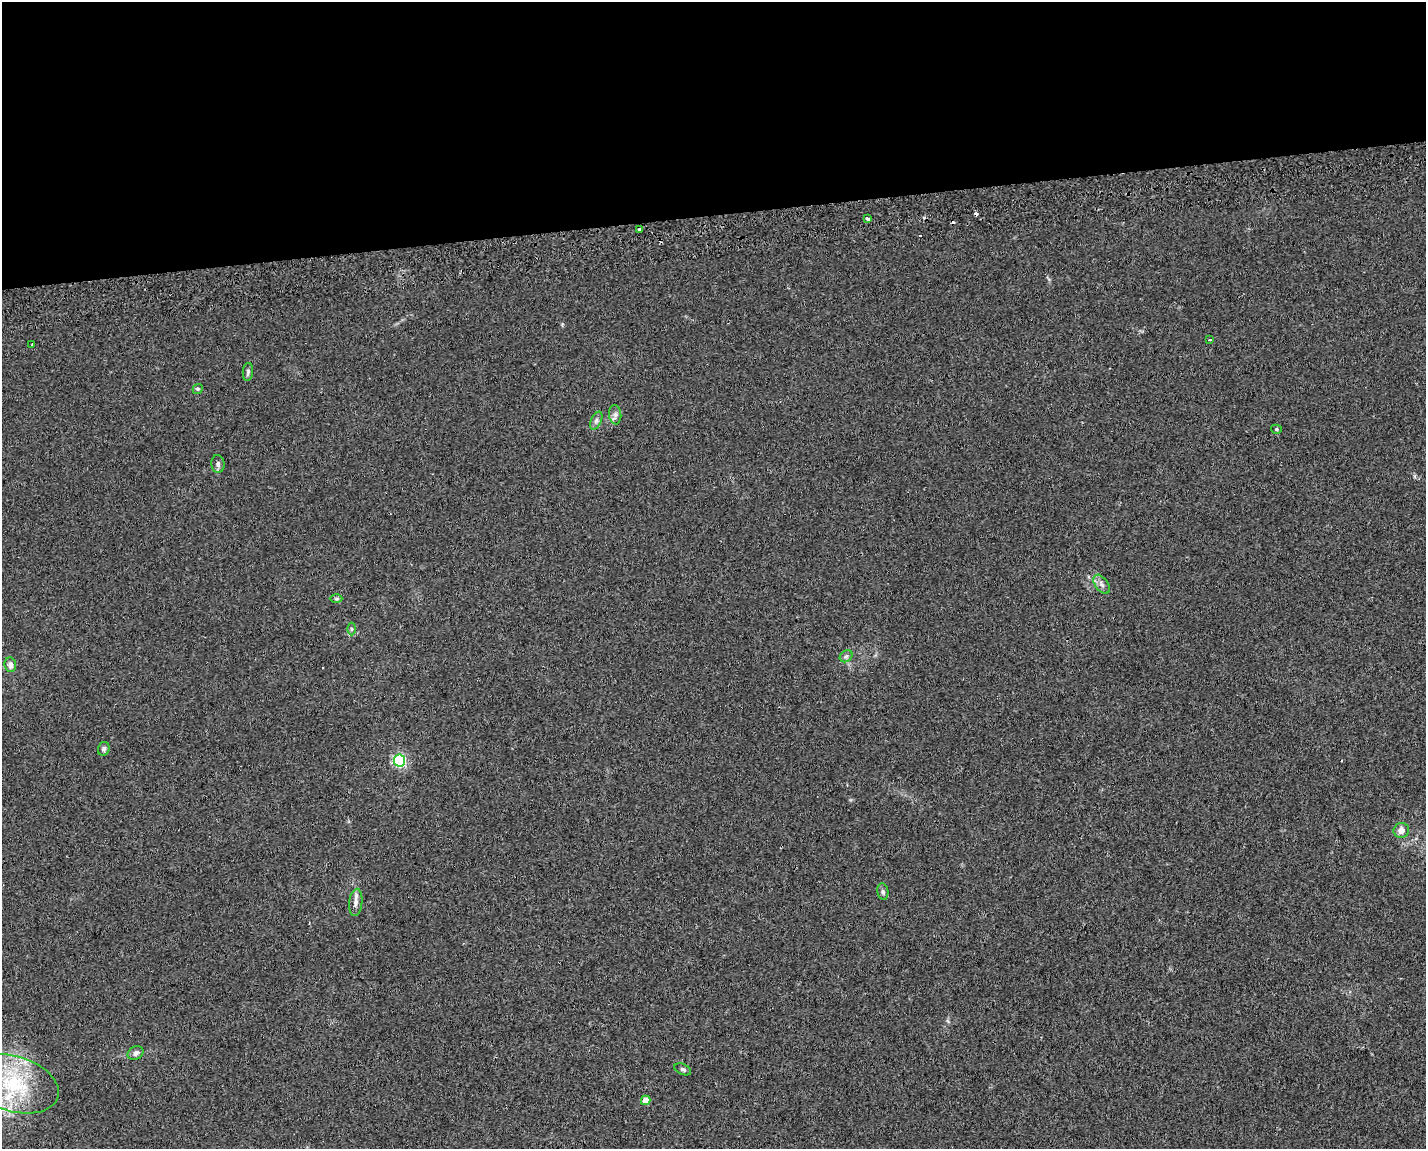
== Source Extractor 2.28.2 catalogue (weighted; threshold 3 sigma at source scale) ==
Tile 2 of 3 x 4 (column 2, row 1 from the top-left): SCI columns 1480-2903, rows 3487-4633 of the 4425 x 4678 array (HDU 1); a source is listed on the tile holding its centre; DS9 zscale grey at full resolution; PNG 1428 x 1151 px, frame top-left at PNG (2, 2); each listed source drawn as its Kron ellipse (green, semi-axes under 4 px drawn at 4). Shown black and unused: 19% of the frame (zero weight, under 2 of 3 exposures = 4% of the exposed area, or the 3 px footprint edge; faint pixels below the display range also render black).
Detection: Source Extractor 2.28.2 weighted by HDU 2 'WHT'; one run over the whole footprint, this tile lists its part. Background 0.0226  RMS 0.0048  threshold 0.0215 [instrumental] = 3 sigma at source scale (4.5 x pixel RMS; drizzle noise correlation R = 1.50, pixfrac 1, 0.0396/0.0396 arcsec/px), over >= 5 px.
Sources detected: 29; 4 cosmic-ray / hot-pixel residue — neither listed nor drawn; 1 inside a brighter listed object's ellipse — not listed separately; the other 24 listed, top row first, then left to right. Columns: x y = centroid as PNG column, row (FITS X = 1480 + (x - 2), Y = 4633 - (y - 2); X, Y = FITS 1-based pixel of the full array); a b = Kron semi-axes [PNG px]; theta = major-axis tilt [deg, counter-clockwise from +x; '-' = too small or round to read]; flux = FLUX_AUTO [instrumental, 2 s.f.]
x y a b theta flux
868 219 4 3 - 3.3
639 229 3 3 - 3.5
1210 340 3 3 - 2.5
32 344 3 2 - 0.41
248 372 9 5 85 0.91
198 389 5 4 - 0.61
615 415 10 6 -83 1.7
596 421 9 5 63 1.3
1276 429 5 4 - 0.75
218 464 9 6 -84 1.5
1102 584 11 6 -53 2
336 599 6 4 -1 0.68
351 629 6 4 -90 0.76
846 656 7 5 42 1.1
10 665 7 6 - 2.5
104 749 7 6 - 1.2
399 761 6 5 - 68
1401 830 8 7 - 3.2
883 892 8 5 -80 1.1
356 902 14 6 83 2.4
136 1053 8 6 34 1.8
683 1069 9 5 -24 1
14 1084 46 27 -17 37
646 1100 5 4 - 6.4